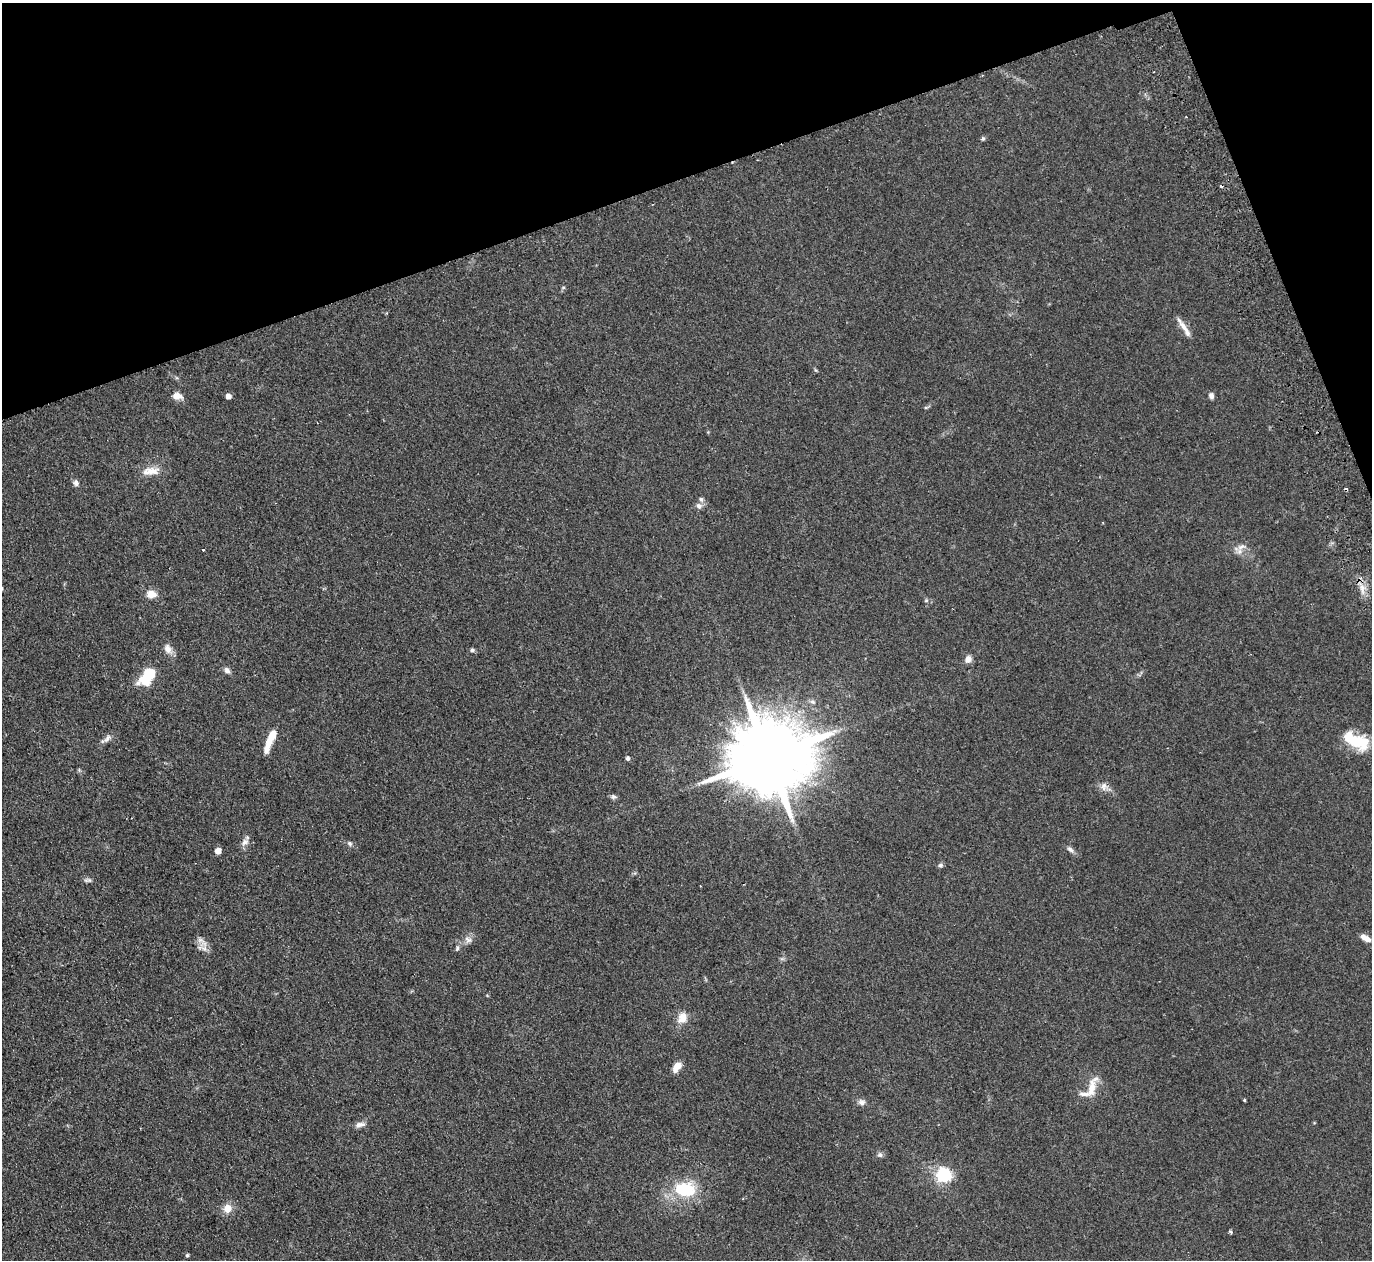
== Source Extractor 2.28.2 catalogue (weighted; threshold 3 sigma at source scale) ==
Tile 3 of 4 x 4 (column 3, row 1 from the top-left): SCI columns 2795-4164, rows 4078-5335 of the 5589 x 5512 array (HDU 1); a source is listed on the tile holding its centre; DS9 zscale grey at full resolution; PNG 1374 x 1262 px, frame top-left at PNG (2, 3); no overlay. Shown black and unused: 17% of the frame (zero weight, under 2 of 3 exposures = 3% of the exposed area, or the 3 px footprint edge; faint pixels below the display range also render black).
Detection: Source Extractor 2.28.2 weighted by HDU 2 'WHT'; one run over the whole footprint, this tile lists its part. Background 0.108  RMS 0.01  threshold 0.0448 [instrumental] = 3 sigma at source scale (4.5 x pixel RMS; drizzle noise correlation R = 1.50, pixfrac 1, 0.05/0.05 arcsec/px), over >= 5 px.
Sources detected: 53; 2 cosmic-ray / hot-pixel residue — not listed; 2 inside a brighter listed object's ellipse — not listed separately; the other 49 listed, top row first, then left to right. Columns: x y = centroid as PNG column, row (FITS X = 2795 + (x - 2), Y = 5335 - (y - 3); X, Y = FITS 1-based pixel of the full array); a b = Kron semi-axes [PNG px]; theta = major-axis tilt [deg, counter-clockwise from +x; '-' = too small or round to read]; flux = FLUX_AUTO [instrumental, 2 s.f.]
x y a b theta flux
983 138 6 5 - 1.4
1222 186 4 3 - 2.3
563 287 5 3 - 1.1
1184 327 22 7 -54 8.6
177 396 12 8 -10 7.1
228 396 5 4 - 6.8
1211 396 6 5 - 3.6
151 471 25 10 6 12
76 483 8 7 - 3.3
699 506 8 7 - 3.7
1241 547 16 7 23 5.8
203 550 3 3 - 2.1
1362 588 14 5 -82 6.9
151 594 14 10 -1 8.1
926 600 5 5 - 1.5
168 649 14 9 -65 6.7
472 650 5 5 - 1.9
968 659 9 8 - 5.4
227 670 9 6 -47 3.4
147 676 21 12 51 32
107 738 14 6 50 4.3
270 739 25 6 67 21
1356 741 33 15 -25 36
769 757 23 18 16 14000
628 758 6 5 - 1.8
1104 786 12 8 -86 5.1
613 797 8 6 -2 2.4
245 842 11 7 40 4.6
350 843 7 6 - 2.3
1070 849 10 6 -33 3.2
218 851 5 5 - 9
940 865 6 6 - 2.1
88 880 11 5 -5 2.6
1366 938 15 7 -32 7.8
468 940 11 8 -23 4.8
202 942 20 8 -45 7.2
457 948 8 5 82 2
682 1017 15 11 69 10
677 1066 10 6 52 11
1091 1088 26 10 82 15
1245 1100 3 3 - 1.2
861 1102 10 7 -15 3.9
360 1124 14 6 9 4.8
880 1155 7 7 - 2.4
943 1175 6 6 - 190
685 1189 25 17 -8 44
227 1208 11 10 - 9.7
1230 1232 4 4 - 1.6
187 1255 4 4 - 1.6